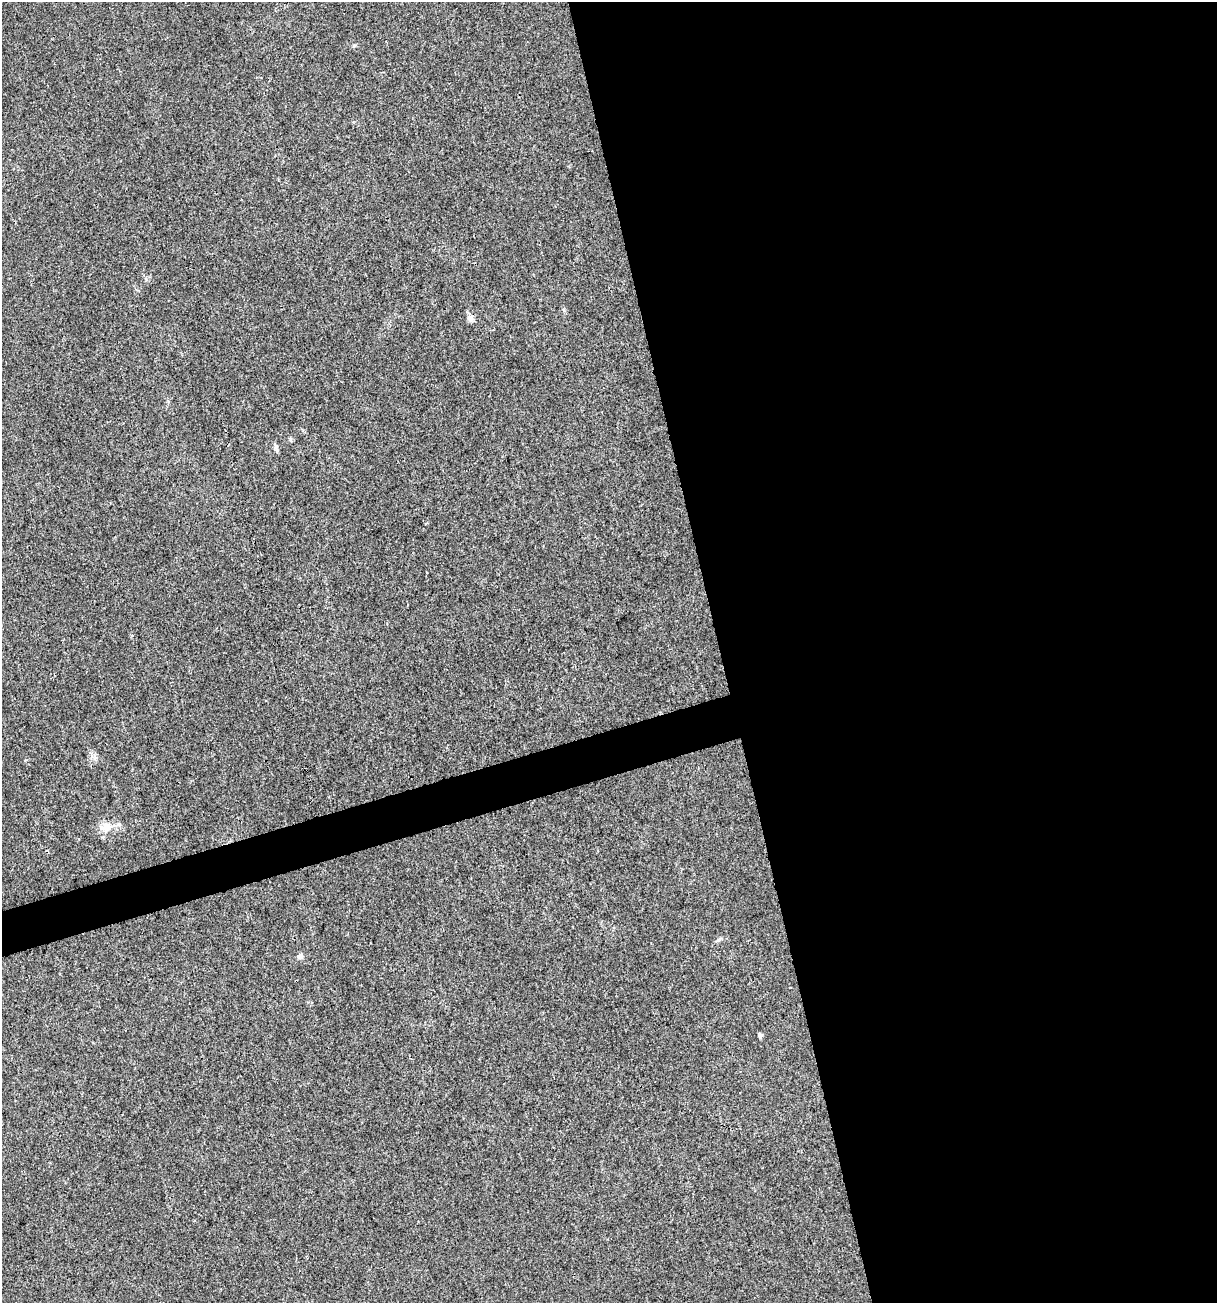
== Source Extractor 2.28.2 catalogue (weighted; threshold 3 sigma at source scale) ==
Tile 8 of 4 x 4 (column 4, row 2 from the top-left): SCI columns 3747-4961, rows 2604-3904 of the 5012 x 5207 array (HDU 1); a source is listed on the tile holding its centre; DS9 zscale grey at full resolution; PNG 1219 x 1305 px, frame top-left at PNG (2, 2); no overlay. Shown black and unused: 43% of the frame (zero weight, under 3 of 4 exposures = <1% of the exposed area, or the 3 px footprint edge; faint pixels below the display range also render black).
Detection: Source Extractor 2.28.2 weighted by HDU 2 'WHT'; one run over the whole footprint, this tile lists its part. Background 0.00323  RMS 0.0026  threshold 0.0118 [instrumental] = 3 sigma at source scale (4.5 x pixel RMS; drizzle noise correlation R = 1.50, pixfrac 1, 0.0396/0.0396 arcsec/px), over >= 5 px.
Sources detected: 5; all 5 listed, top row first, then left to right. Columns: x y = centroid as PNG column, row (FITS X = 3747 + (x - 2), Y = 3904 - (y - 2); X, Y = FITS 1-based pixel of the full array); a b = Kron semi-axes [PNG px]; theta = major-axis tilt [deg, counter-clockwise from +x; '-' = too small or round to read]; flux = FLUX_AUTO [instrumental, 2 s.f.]
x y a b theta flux
470 318 10 8 44 1.1
275 447 7 4 89 0.54
106 827 17 12 21 3.2
300 956 7 6 - 0.91
760 1035 5 4 - 0.67